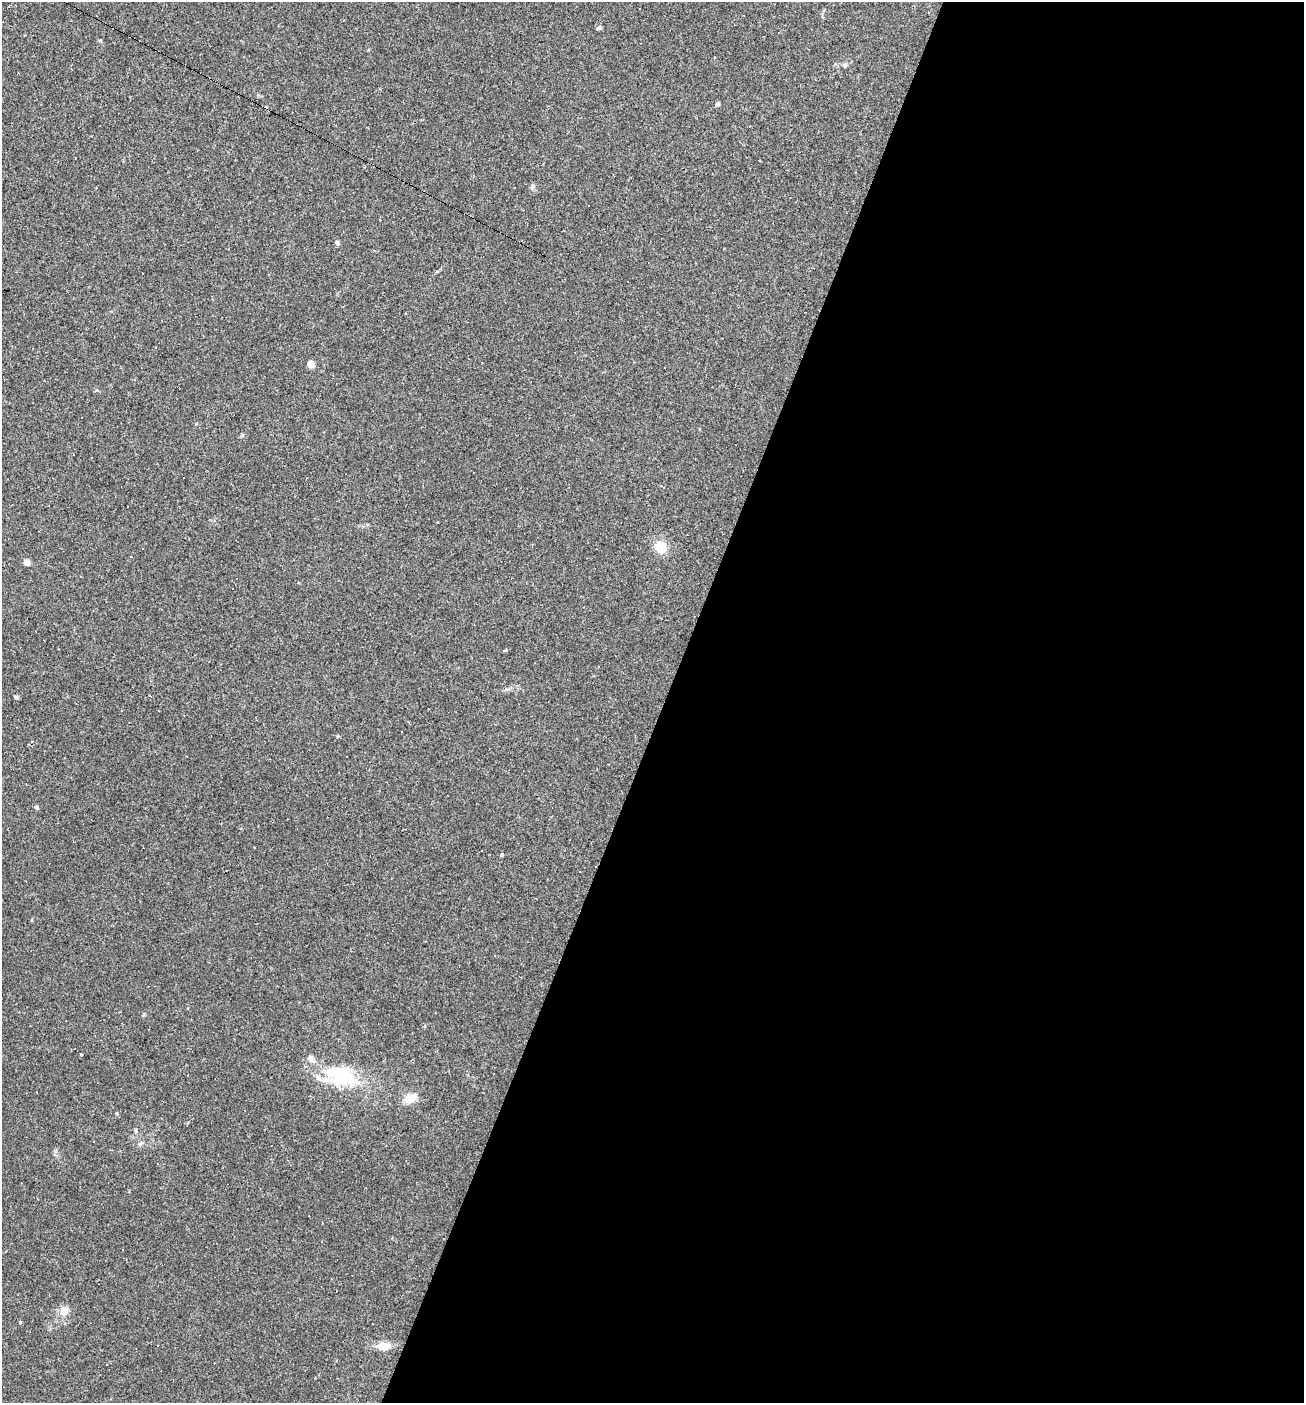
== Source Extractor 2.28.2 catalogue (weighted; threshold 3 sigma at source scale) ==
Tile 12 of 4 x 4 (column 4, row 3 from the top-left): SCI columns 4045-5346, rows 1403-2803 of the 5617 x 5606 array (HDU 1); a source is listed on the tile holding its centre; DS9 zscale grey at full resolution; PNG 1306 x 1405 px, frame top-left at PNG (2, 2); no overlay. Shown black and unused: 49% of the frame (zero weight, under 2 of 3 exposures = <1% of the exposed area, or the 3 px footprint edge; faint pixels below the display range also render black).
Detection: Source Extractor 2.28.2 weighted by HDU 2 'WHT'; one run over the whole footprint, this tile lists its part. Background 0.0488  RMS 0.0049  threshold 0.0221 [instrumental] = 3 sigma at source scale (4.5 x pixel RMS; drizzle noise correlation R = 1.50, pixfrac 1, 0.05/0.05 arcsec/px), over >= 5 px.
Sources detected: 49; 2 inside a brighter object's white glare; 22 cosmic-ray / hot-pixel residue — not listed; the other 25 listed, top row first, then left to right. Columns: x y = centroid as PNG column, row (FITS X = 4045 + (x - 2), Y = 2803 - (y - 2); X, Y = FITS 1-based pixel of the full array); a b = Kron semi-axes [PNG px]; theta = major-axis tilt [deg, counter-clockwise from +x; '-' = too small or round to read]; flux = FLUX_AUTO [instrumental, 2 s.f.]
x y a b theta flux
599 28 6 4 21 0.97
845 65 6 5 - 0.95
718 104 6 4 1 0.85
75 158 3 2 - 0.46
337 243 6 5 - 1.1
406 313 3 2 - 0.43
311 364 4 4 - 10
664 367 3 3 - 1.3
96 390 5 3 - 0.49
438 522 3 3 - 1
660 547 13 11 -51 9.3
142 548 3 2 - 0.34
131 556 3 2 - 0.57
27 562 4 4 - 8
37 808 6 4 84 0.67
502 855 5 4 - 0.58
81 1055 3 3 - 2.2
311 1058 12 8 -51 2.7
341 1080 44 15 -2 21
411 1098 14 9 25 7.2
116 1113 4 4 - 0.57
271 1146 3 2 - 0.34
63 1311 14 11 76 3.7
373 1323 2 2 - 0.47
383 1346 17 9 4 5.4
Unlisted compact peaks at least as high as the median listed source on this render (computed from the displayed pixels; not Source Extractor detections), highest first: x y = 16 697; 20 1322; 100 40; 532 188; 437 271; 242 435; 338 736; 506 650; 144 1014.